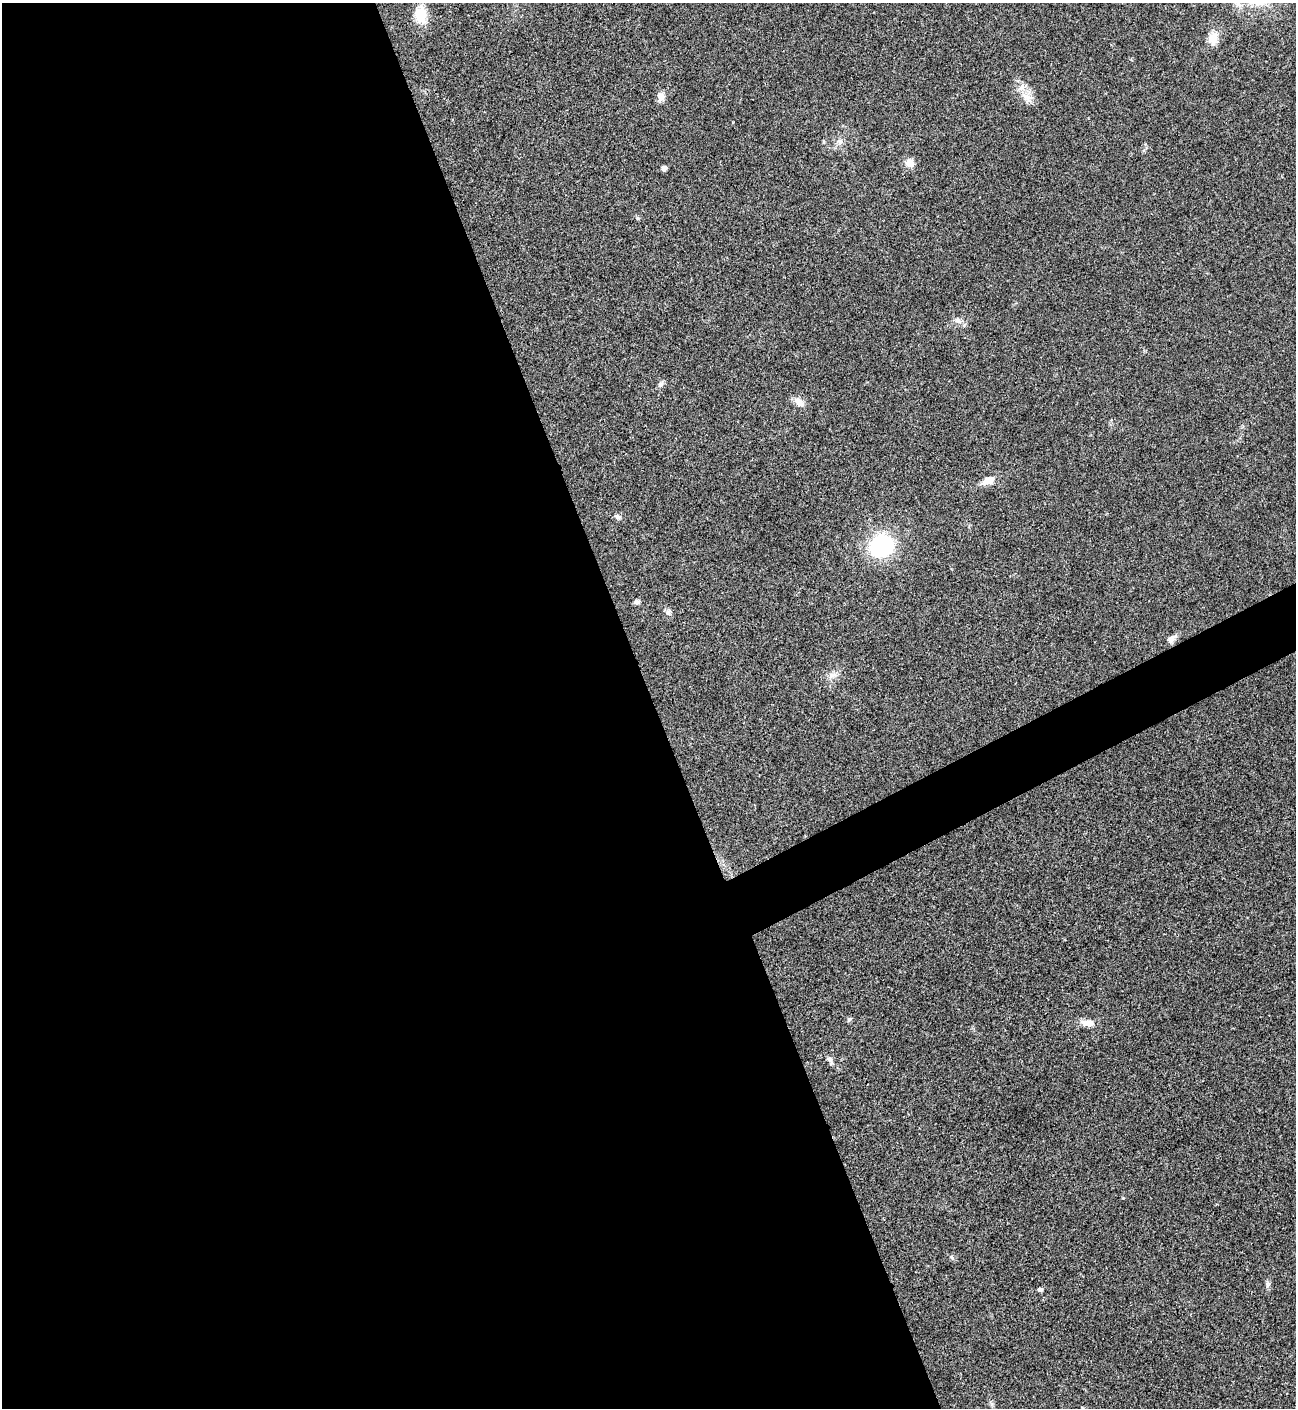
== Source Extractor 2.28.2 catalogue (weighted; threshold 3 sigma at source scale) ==
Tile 9 of 4 x 4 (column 1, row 3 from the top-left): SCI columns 288-1581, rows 1409-2814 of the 5619 x 5631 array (HDU 1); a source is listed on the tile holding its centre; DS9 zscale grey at full resolution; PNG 1298 x 1410 px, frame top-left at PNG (2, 3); no overlay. Shown black and unused: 53% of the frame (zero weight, under 3 of 4 exposures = <1% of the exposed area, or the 3 px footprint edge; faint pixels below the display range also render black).
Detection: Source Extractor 2.28.2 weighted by HDU 2 'WHT'; one run over the whole footprint, this tile lists its part. Background 0.0201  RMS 0.0039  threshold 0.0176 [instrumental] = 3 sigma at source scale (4.5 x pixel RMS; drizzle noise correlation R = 1.50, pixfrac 1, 0.05/0.05 arcsec/px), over >= 5 px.
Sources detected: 23; all 23 listed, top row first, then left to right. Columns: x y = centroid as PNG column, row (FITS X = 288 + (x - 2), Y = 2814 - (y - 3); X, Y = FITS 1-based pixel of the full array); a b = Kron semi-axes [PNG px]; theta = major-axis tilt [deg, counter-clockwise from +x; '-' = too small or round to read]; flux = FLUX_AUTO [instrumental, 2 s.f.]
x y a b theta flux
420 15 21 13 -89 8.1
1213 38 17 12 72 4.3
1027 96 19 6 -17 2.8
660 97 12 9 -86 2.2
840 142 10 8 87 2
910 163 11 10 - 3.1
664 168 5 5 - 1.8
958 321 10 7 -29 1.8
661 384 9 6 51 1.1
799 402 15 8 -40 2.9
988 481 18 8 20 3.4
618 517 8 6 -38 1.1
881 546 17 15 20 44
637 602 6 6 - 1.1
668 612 9 7 -83 1.3
1172 639 14 7 39 1.9
833 675 15 7 12 2.3
849 1019 7 5 47 0.72
1088 1023 17 8 -9 3.3
830 1060 12 6 -60 1.4
952 1258 8 5 -40 0.79
1267 1285 10 4 -78 0.91
1040 1289 5 5 - 0.85